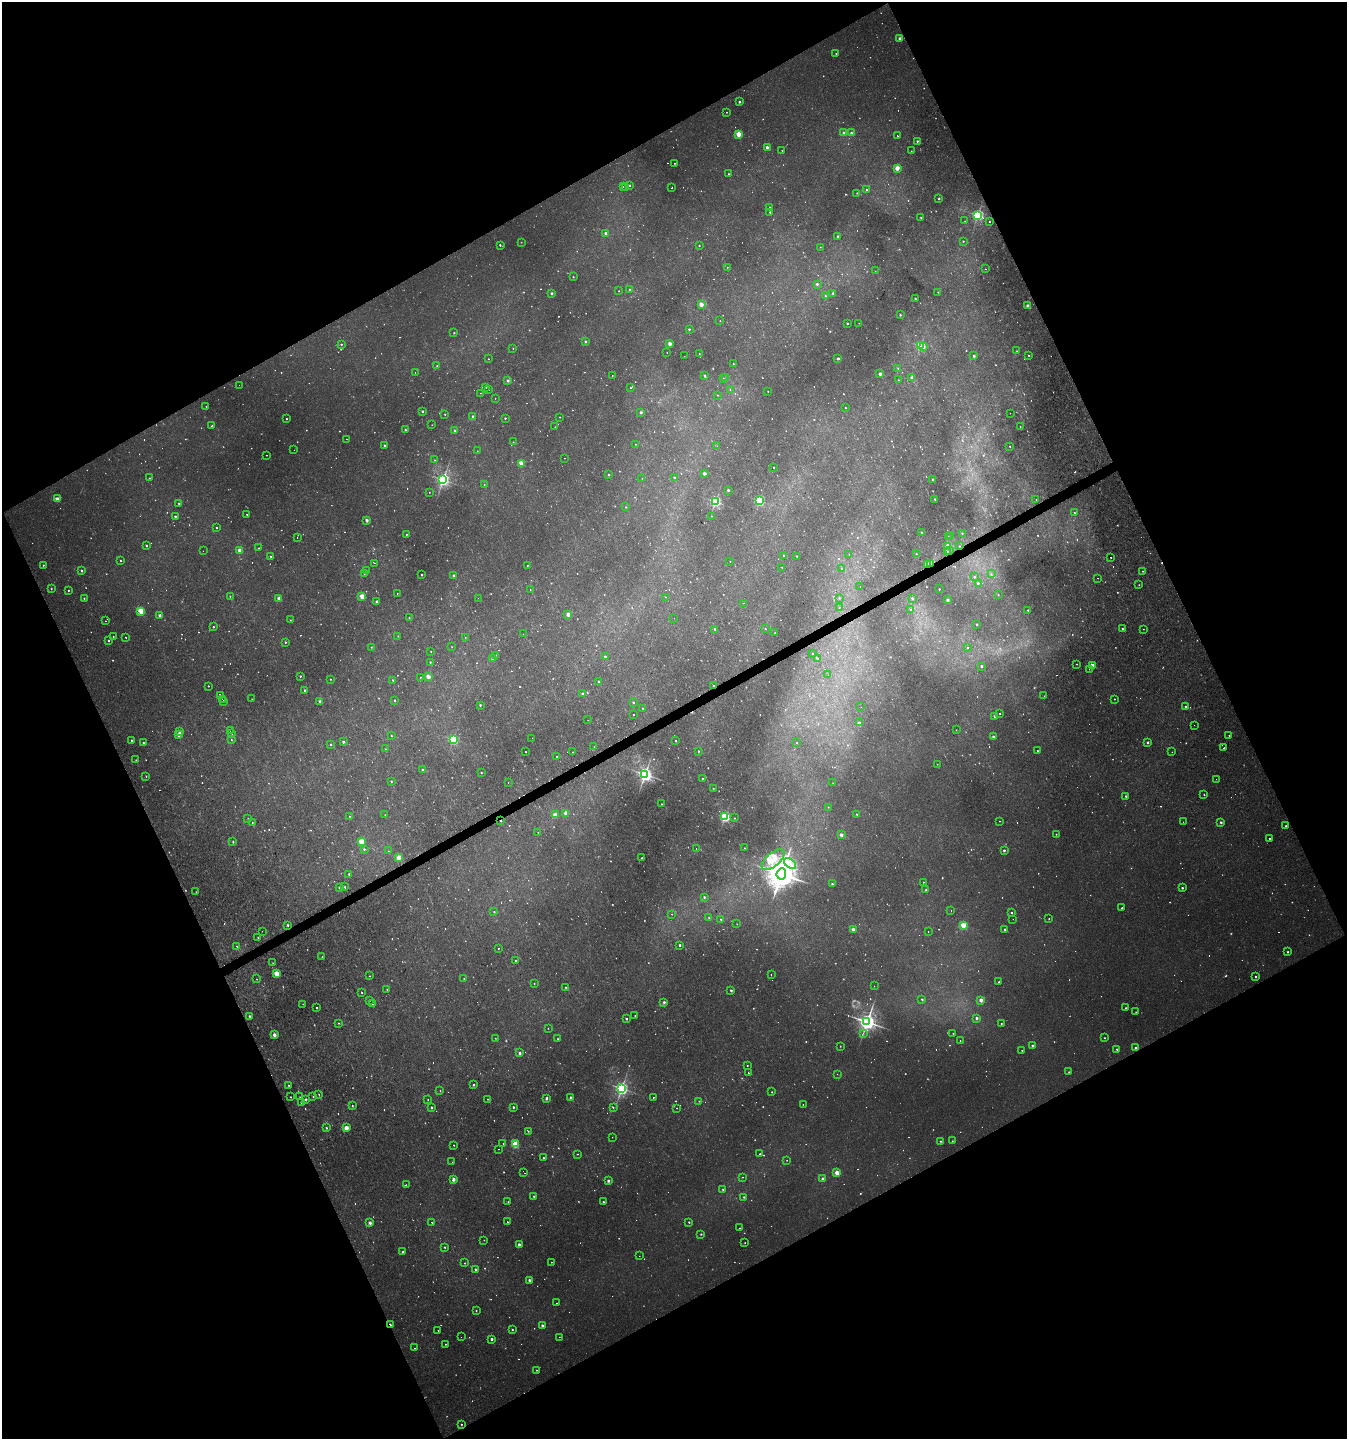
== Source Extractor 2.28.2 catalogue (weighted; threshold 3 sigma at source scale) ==
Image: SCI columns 156-5533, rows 1-5748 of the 5629 x 5748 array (HDU 1 of 3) = the unmasked area's bounding box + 8 px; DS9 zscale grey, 4 x 4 block average (1 PNG px = mean of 4 x 4 image px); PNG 1349 x 1441 px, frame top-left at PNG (2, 2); each listed source drawn as its Kron ellipse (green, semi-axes under 4 px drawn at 4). Shown black and unused: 46% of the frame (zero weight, under 2 of 3 exposures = <1% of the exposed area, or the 3 px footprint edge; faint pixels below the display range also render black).
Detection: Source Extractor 2.28.2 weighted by HDU 2 'WHT'. Background 0.00239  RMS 0.0018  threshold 0.00792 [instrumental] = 3 sigma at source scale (4.5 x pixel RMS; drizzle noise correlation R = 1.50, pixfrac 1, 0.0396/0.0396 arcsec/px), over >= 5 px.
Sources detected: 1592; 412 too faint to see at this stretch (4 x 4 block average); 81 cosmic-ray / hot-pixel residue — neither listed nor drawn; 12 coinciding with a brighter row at this scale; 5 inside a brighter listed object's ellipse — not listed separately; of the other 1082, all 500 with FLUX_AUTO >= 0.601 (the completeness limit of this list) listed and drawn (582 fainter detections not listed), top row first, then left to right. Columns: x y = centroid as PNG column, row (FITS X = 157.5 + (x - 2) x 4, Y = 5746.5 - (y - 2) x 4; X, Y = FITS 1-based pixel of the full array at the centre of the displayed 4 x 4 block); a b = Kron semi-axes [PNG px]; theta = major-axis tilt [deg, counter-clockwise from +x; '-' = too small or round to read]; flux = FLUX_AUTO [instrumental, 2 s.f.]
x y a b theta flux
900 38 2 2 - 10
836 53 2 2 - 1.4
739 102 2 2 - 3.9
727 112 2 2 - 0.71
844 133 2 2 - 3.9
851 133 2 2 - 3.1
739 134 2 2 - 42
897 135 2 2 - 2.6
917 141 2 2 - 2.3
767 147 2 2 - 9.1
782 150 2 2 - 0.62
911 151 2 2 - 0.87
674 163 2 2 - 0.7
897 168 2 2 - 28
728 174 2 2 - 0.74
629 185 2 2 - 1.4
623 187 2 2 - 0.89
626 188 2 2 - 1
672 188 2 2 - 1.3
866 189 2 2 - 0.72
857 193 2 2 - 0.93
939 199 2 2 - 2.2
770 207 2 2 - 0.97
770 212 2 2 - 2.4
978 215 2 2 - 240
921 217 2 2 - 0.98
965 221 2 2 - 1.2
990 222 2 2 - 1.1
605 233 2 2 - 5.5
838 236 2 2 - 2.8
963 241 2 2 - 1.2
521 242 2 2 - 0.64
500 245 2 2 - 1
699 246 2 2 - 1.5
820 247 2 2 - 0.7
727 267 2 2 - 0.67
986 269 2 2 - 3.1
875 271 2 2 - 1.2
573 277 2 2 - 1.3
817 284 2 2 - 3.9
630 289 2 2 - 1.1
618 291 2 2 - 1.4
938 292 2 2 - 1.1
552 293 2 2 - 5.8
833 293 2 2 - 3.9
825 296 2 2 - 1.3
915 299 2 2 - 2.6
701 304 2 2 - 21
1028 306 2 2 - 10
900 315 2 2 - 2.1
720 321 2 2 - 0.61
847 323 2 2 - 2.7
859 323 2 2 - 0.6
689 329 2 2 - 2.9
454 333 2 2 - 1.5
585 342 2 2 - 4.2
341 344 2 2 - 2.3
670 344 2 2 - 17
920 346 2 2 - 150
923 346 3 2 - 3.8
513 348 2 2 - 0.82
1017 351 2 2 - 0.65
667 352 2 2 - 0.61
699 354 2 2 - 0.75
1029 355 2 2 - 0.82
684 356 2 2 - 0.71
974 356 2 2 - 3.8
838 358 2 2 - 5.7
488 359 2 2 - 0.76
733 364 2 2 - 1.3
437 366 2 2 - 0.86
898 368 2 2 - 0.89
415 372 2 2 - 2.6
880 374 2 2 - 8.9
612 376 2 2 - 1.1
704 376 2 2 - 2.9
726 377 2 2 - 1.2
723 378 2 2 - 1.2
912 378 2 2 - 13
898 380 2 2 - 0.68
508 381 2 2 - 5.7
239 385 2 2 - 2.9
486 387 2 2 - 1.3
630 388 2 2 - 0.95
489 389 2 2 - 280
730 389 2 2 - 1.3
768 391 2 2 - 0.76
480 393 2 2 - 1.7
717 395 2 2 - 0.68
495 398 2 2 - 1.5
206 406 2 2 - 0.82
845 408 2 2 - 1
423 411 2 2 - 3.4
641 412 2 2 - 6.8
1010 413 2 2 - 0.92
445 414 2 2 - 0.86
473 416 2 2 - 3
560 417 2 2 - 0.66
505 418 2 2 - 2.1
286 419 2 2 - 1.1
432 425 2 2 - 1.4
212 426 2 2 - 2.5
555 427 2 2 - 1.1
1020 427 2 2 - 0.64
405 430 2 2 - 2.9
454 430 2 2 - 2.4
346 439 2 2 - 0.65
513 442 2 2 - 0.9
635 444 2 2 - 0.81
384 445 2 2 - 5.1
717 446 2 2 - 1.4
1010 446 2 2 - 2.4
294 450 2 2 - 0.68
477 451 2 2 - 0.75
266 455 2 2 - 2
564 458 2 2 - 1.8
434 460 2 2 - 0.72
521 463 2 2 - 43
773 467 2 2 - 29
704 473 2 2 - 11
609 475 2 2 - 2.4
149 478 2 2 - 0.68
642 478 2 2 - 0.95
674 478 2 2 - 2.4
933 479 2 2 - 2.8
443 480 3 2 - 390
484 485 2 2 - 0.78
728 490 2 2 - 3.4
429 492 2 2 - 0.87
57 499 2 2 - 23
935 499 2 2 - 2.7
759 500 2 2 - 180
1036 500 2 2 - 3.3
715 502 2 2 - 200
179 503 2 2 - 1.4
626 507 2 2 - 0.97
1074 513 2 2 - 1
247 514 2 2 - 1.1
175 516 2 2 - 3.8
712 516 2 2 - 0.69
367 520 2 2 - 9.3
217 528 2 2 - 1.4
921 532 2 2 - 1.7
962 533 2 2 - 0.95
406 534 2 2 - 1.2
948 536 2 2 - 0.73
951 536 2 2 - 4.9
297 538 2 2 - 0.93
146 546 2 2 - 1.9
948 546 2 2 - 21
960 546 2 2 - 0.79
259 548 2 2 - 1.1
240 550 2 2 - 17
949 550 2 2 - 0.61
203 551 2 2 - 1.1
947 551 2 2 - 1.5
849 554 2 2 - 0.87
916 554 2 2 - 0.74
784 555 2 2 - 0.93
271 556 2 2 - 1.2
797 556 2 2 - 2.5
1111 557 2 2 - 2.3
120 561 2 2 - 1.1
730 561 2 2 - 0.63
374 563 2 2 - 1.8
930 563 3 2 - 46
43 565 2 2 - 1.4
527 565 2 2 - 0.77
928 565 3 2 - 2.1
782 567 2 2 - 1.4
842 568 2 2 - 1.4
81 570 2 2 - 3.8
366 571 2 2 - 1.2
1142 571 2 2 - 0.73
364 573 2 2 - 1.3
991 574 2 2 - 1
422 575 2 2 - 2
454 576 2 2 - 8
974 577 2 2 - 2.7
1097 578 2 2 - 1.6
978 583 2 2 - 3.8
1139 585 2 2 - 0.7
860 586 2 2 - 2.7
51 588 2 2 - 1.4
939 589 2 2 - 1.5
68 590 2 2 - 0.91
530 590 2 2 - 1.1
397 594 2 2 - 1.4
998 594 2 2 - 0.98
230 596 2 2 - 1.1
362 596 2 2 - 36
666 597 2 2 - 0.7
84 598 2 2 - 1.4
278 598 2 2 - 12
478 598 2 2 - 0.6
839 598 2 2 - 0.84
912 598 2 2 - 3.1
947 600 2 2 - 7.2
377 602 2 2 - 9.4
744 603 2 2 - 1.1
839 607 2 2 - 3.7
911 610 2 2 - 4.7
1028 610 2 2 - 1.7
141 611 2 2 - 39
568 614 2 2 - 19
160 615 2 2 - 9.1
409 617 2 2 - 0.89
674 618 2 2 - 0.67
290 620 2 2 - 0.73
105 621 2 2 - 1
977 624 2 2 - 1.7
213 627 2 2 - 1.9
715 629 2 2 - 4.2
766 629 2 2 - 1.4
1122 629 2 2 - 2.4
1143 629 2 2 - 0.6
775 633 2 2 - 1.2
523 634 2 2 - 1.1
113 636 2 2 - 0.67
398 636 2 2 - 0.72
126 637 2 2 - 3.9
465 637 2 2 - 0.68
109 640 2 2 - 1.5
285 642 2 2 - 1.6
371 647 2 2 - 0.87
452 647 2 2 - 0.62
967 648 2 2 - 2
431 651 2 2 - 0.71
812 654 2 2 - 0.74
496 655 2 2 - 0.71
605 657 2 2 - 2.5
817 658 2 2 - 2.9
492 659 2 2 - 4.1
430 662 2 2 - 1.5
1077 664 2 2 - 0.74
1092 665 2 2 - 20
981 666 2 2 - 4.1
1089 669 2 2 - 1.5
828 675 2 2 - 0.95
300 676 2 2 - 1.9
420 677 2 2 - 1.6
428 677 2 2 - 20
330 679 2 2 - 0.79
393 680 2 2 - 1.2
599 682 2 2 - 2.2
208 686 2 2 - 0.71
714 686 2 2 - 0.82
305 690 2 2 - 1.6
583 694 2 2 - 4.8
220 695 2 2 - 64
1044 696 2 2 - 1.8
222 699 2 2 - 210
252 699 2 2 - 0.77
1114 699 2 2 - 0.92
395 700 2 2 - 2
320 701 2 2 - 8.4
223 702 2 2 - 19
633 702 2 2 - 2
480 705 2 2 - 3.4
861 707 2 2 - 0.72
1185 707 2 2 - 2.7
642 708 2 2 - 0.89
1000 713 2 2 - 6.7
633 715 2 2 - 6.3
995 716 2 2 - 7.6
588 720 2 2 - 0.91
859 723 2 2 - 8.4
1194 725 2 2 - 0.62
230 730 2 2 - 110
956 730 2 2 - 0.78
180 732 2 2 - 6.9
231 733 2 2 - 4800
178 735 2 2 - 14
391 735 2 2 - 1
1229 735 2 2 - 0.87
993 737 2 2 - 6.2
532 738 2 2 - 0.71
453 739 2 2 - 180
132 740 2 2 - 1.5
231 740 2 2 - 0.97
676 741 2 2 - 1.7
143 742 2 2 - 1.2
343 742 2 2 - 5.3
1147 742 2 2 - 2.6
797 743 2 2 - 1.6
331 744 2 2 - 2.1
594 747 2 2 - 0.78
1224 748 2 2 - 0.78
385 749 2 2 - 0.81
698 751 2 2 - 1.4
1037 751 2 2 - 0.85
525 752 2 2 - 3.3
572 752 2 2 - 0.91
1172 752 2 2 - 0.72
557 757 2 2 - 5.5
136 760 2 2 - 0.61
937 764 2 2 - 0.66
423 770 2 2 - 2.8
481 773 2 2 - 1.7
645 774 3 2 - 480
146 776 2 2 - 0.9
702 779 2 2 - 3.1
1216 779 2 2 - 1
391 781 2 2 - 1.5
508 783 2 2 - 0.64
833 783 2 2 - 0.95
713 788 2 2 - 1
1204 795 2 2 - 1.2
1126 796 2 2 - 3.3
662 804 2 2 - 1.2
828 807 2 2 - 1.1
566 813 2 2 - 24
857 814 2 2 - 2.6
385 815 2 2 - 0.81
555 815 2 2 - 36
350 816 2 2 - 0.73
725 817 2 2 - 190
734 818 2 2 - 1.1
248 819 2 2 - 0.8
501 821 2 2 - 1.3
1000 821 2 2 - 0.72
252 822 2 2 - 0.71
1183 822 2 2 - 1.7
1221 822 2 2 - 3.9
1286 826 2 2 - 2.8
538 832 2 2 - 0.67
1056 834 2 2 - 1.1
841 835 2 2 - 12
1269 838 2 2 - 0.99
233 842 2 2 - 1.8
361 842 2 2 - 62
696 848 2 2 - 1.2
744 848 2 2 - 0.96
364 849 2 2 - 1.7
1004 850 2 2 - 4
388 851 2 2 - 0.63
399 857 2 2 - 28
642 858 2 2 - 1.9
773 860 14 6 41 16
790 864 7 3 -40 5.2
349 874 2 2 - 1.9
781 874 6 5 - 2700
923 882 2 2 - 0.88
832 884 2 2 - 2.8
345 887 2 2 - 2.2
339 888 2 2 - 3.4
1182 888 2 2 - 3.2
926 890 2 2 - 2.3
196 892 2 2 - 1.3
704 897 2 2 - 2.7
1122 908 2 2 - 1.4
951 910 2 2 - 0.66
494 912 2 2 - 1.9
1011 912 2 2 - 2.3
671 914 2 2 - 9.7
709 918 2 2 - 1.6
721 919 2 2 - 1.7
1013 919 2 2 - 1.6
1049 919 2 2 - 0.61
737 924 2 2 - 0.64
288 925 2 2 - 3.1
963 925 2 2 - 58
853 929 2 2 - 10
1005 929 2 2 - 2.7
262 931 2 2 - 0.68
928 931 2 2 - 0.7
258 938 2 2 - 1.1
680 945 2 2 - 4.1
237 946 2 2 - 1.2
499 948 2 2 - 0.67
1288 952 2 2 - 2.2
322 957 2 2 - 1.9
516 960 2 2 - 1.2
273 963 2 2 - 0.64
277 973 2 2 - 47
771 974 2 2 - 1.5
369 976 2 2 - 1
1256 977 2 2 - 1.7
464 978 2 2 - 0.76
257 979 2 2 - 0.82
999 982 2 2 - 1.1
534 983 2 2 - 0.89
874 986 2 2 - 3.8
565 987 2 2 - 1.2
387 989 2 2 - 0.7
731 990 2 2 - 3.7
362 992 2 2 - 4.8
922 999 2 2 - 2.5
370 1000 2 2 - 0.96
981 1000 2 2 - 16
664 1002 2 2 - 5.4
303 1004 2 2 - 2.4
372 1004 2 2 - 0.69
317 1008 2 2 - 0.91
1126 1008 2 2 - 1.4
1136 1012 2 2 - 0.8
250 1016 2 2 - 2.3
635 1016 2 2 - 0.83
977 1018 2 2 - 5.6
626 1019 2 2 - 3
867 1022 3 3 - 880
338 1023 2 2 - 0.87
1001 1023 2 2 - 1.3
548 1028 2 2 - 0.7
863 1033 2 2 - 0.85
953 1033 2 2 - 0.94
274 1035 2 2 - 16
495 1038 2 2 - 0.77
1105 1038 2 2 - 1.5
558 1039 2 2 - 130
960 1041 2 2 - 0.65
840 1046 2 2 - 0.96
1032 1046 2 2 - 5.1
1136 1048 2 2 - 4.9
1117 1049 2 2 - 2.4
1022 1050 2 2 - 0.65
520 1053 2 2 - 6.7
747 1065 2 2 - 1.2
1069 1072 2 2 - 1.4
748 1073 2 2 - 1.3
837 1074 2 2 - 4.2
289 1085 2 2 - 0.79
473 1085 2 2 - 3.1
621 1088 2 2 - 370
440 1091 2 2 - 0.89
772 1092 2 2 - 1.2
319 1094 2 2 - 0.82
291 1097 2 2 - 0.73
300 1097 2 2 - 0.83
313 1097 2 2 - 0.68
570 1097 2 2 - 2.5
653 1097 2 2 - 4.5
547 1098 2 2 - 6.5
306 1099 2 2 - 5.5
488 1099 2 2 - 0.69
428 1100 2 2 - 0.67
699 1101 2 2 - 0.8
301 1102 2 2 - 1.9
803 1104 2 2 - 1
352 1106 2 2 - 2.7
431 1107 2 2 - 2.9
513 1107 2 2 - 3.9
613 1107 2 2 - 0.95
677 1108 2 2 - 1.6
326 1128 2 2 - 1.7
346 1128 2 2 - 28
528 1131 2 2 - 0.67
612 1137 2 2 - 1.5
940 1141 2 2 - 1.3
952 1141 2 2 - 0.81
503 1144 2 2 - 0.72
515 1144 2 2 - 76
454 1145 2 2 - 0.9
498 1149 2 2 - 0.99
577 1154 2 2 - 0.85
760 1154 2 2 - 2
544 1158 2 2 - 1.7
787 1160 2 2 - 2
452 1162 2 2 - 1.1
524 1173 2 2 - 55
837 1173 2 2 - 30
743 1177 2 2 - 0.74
454 1179 2 2 - 13
823 1179 2 2 - 15
608 1181 2 2 - 8.4
406 1185 2 2 - 1.2
723 1189 2 2 - 1.4
534 1196 2 2 - 3
744 1197 2 2 - 1.7
508 1202 2 2 - 0.64
603 1202 2 2 - 2.4
431 1222 2 2 - 1.2
507 1222 2 2 - 0.68
689 1222 2 2 - 1.6
370 1223 2 2 - 10
740 1228 2 2 - 0.86
701 1234 2 2 - 1.6
484 1240 2 2 - 0.69
745 1243 2 2 - 0.64
519 1245 2 2 - 8.5
445 1247 2 2 - 1.7
403 1252 2 2 - 3.6
639 1256 2 2 - 2.1
551 1262 2 2 - 0.78
465 1263 2 2 - 1.1
475 1269 2 2 - 2.7
529 1280 2 2 - 8.8
556 1303 2 2 - 1.7
476 1310 2 2 - 1
390 1325 3 2 - 7.3
542 1326 2 2 - 7.3
438 1330 2 2 - 0.61
512 1330 2 2 - 1.8
461 1337 2 2 - 0.96
559 1337 2 2 - 1.1
492 1339 2 2 - 5.9
445 1344 2 2 - 0.69
414 1348 2 2 - 5.5
537 1370 2 2 - 1.1
461 1424 2 2 - 0.98
Overlapping masked pixels (flux is a lower limit): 4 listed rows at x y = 930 563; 928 565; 501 821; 390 1325
Diffuse or blended objects may show on this block-average render without a row.